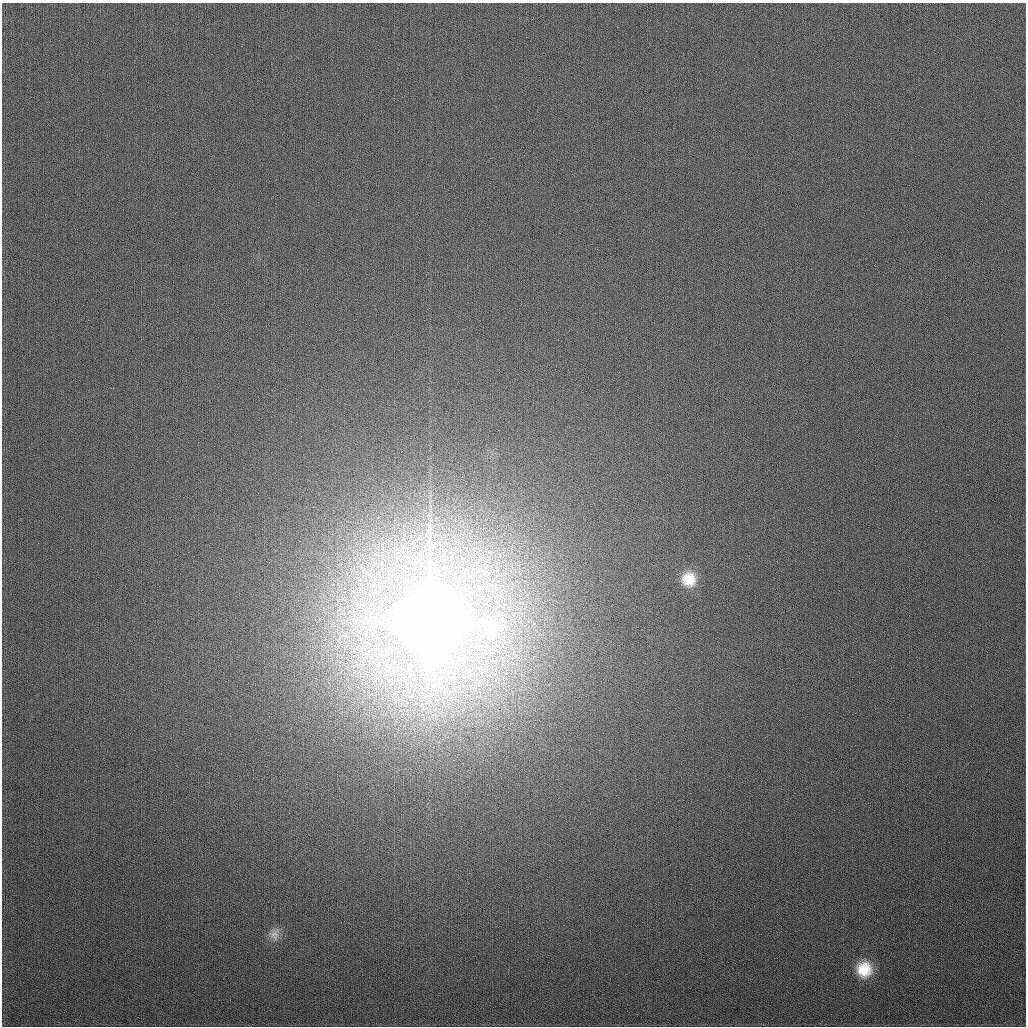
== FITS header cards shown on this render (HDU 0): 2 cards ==
NAXIS1  =                 1024
NAXIS2  =                 1024

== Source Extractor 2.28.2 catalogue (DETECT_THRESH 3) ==
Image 1024 x 1024 px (HDU 0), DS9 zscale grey, 1 PNG px = 1 image px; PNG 1028 x 1028 px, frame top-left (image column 1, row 1024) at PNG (2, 3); no overlay
Background 286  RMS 11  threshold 33.8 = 3 sigma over >= 5 px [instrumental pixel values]
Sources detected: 4; all 4 listed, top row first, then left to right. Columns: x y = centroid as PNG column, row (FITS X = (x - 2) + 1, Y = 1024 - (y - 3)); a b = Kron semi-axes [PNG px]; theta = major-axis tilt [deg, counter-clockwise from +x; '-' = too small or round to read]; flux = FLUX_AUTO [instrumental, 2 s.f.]
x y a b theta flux
689 579 17 17 - 1.9e+04
431 622 24 24 - 1.6e+07
275 934 17 11 89 6.2e+03
864 969 18 17 - 2.4e+04